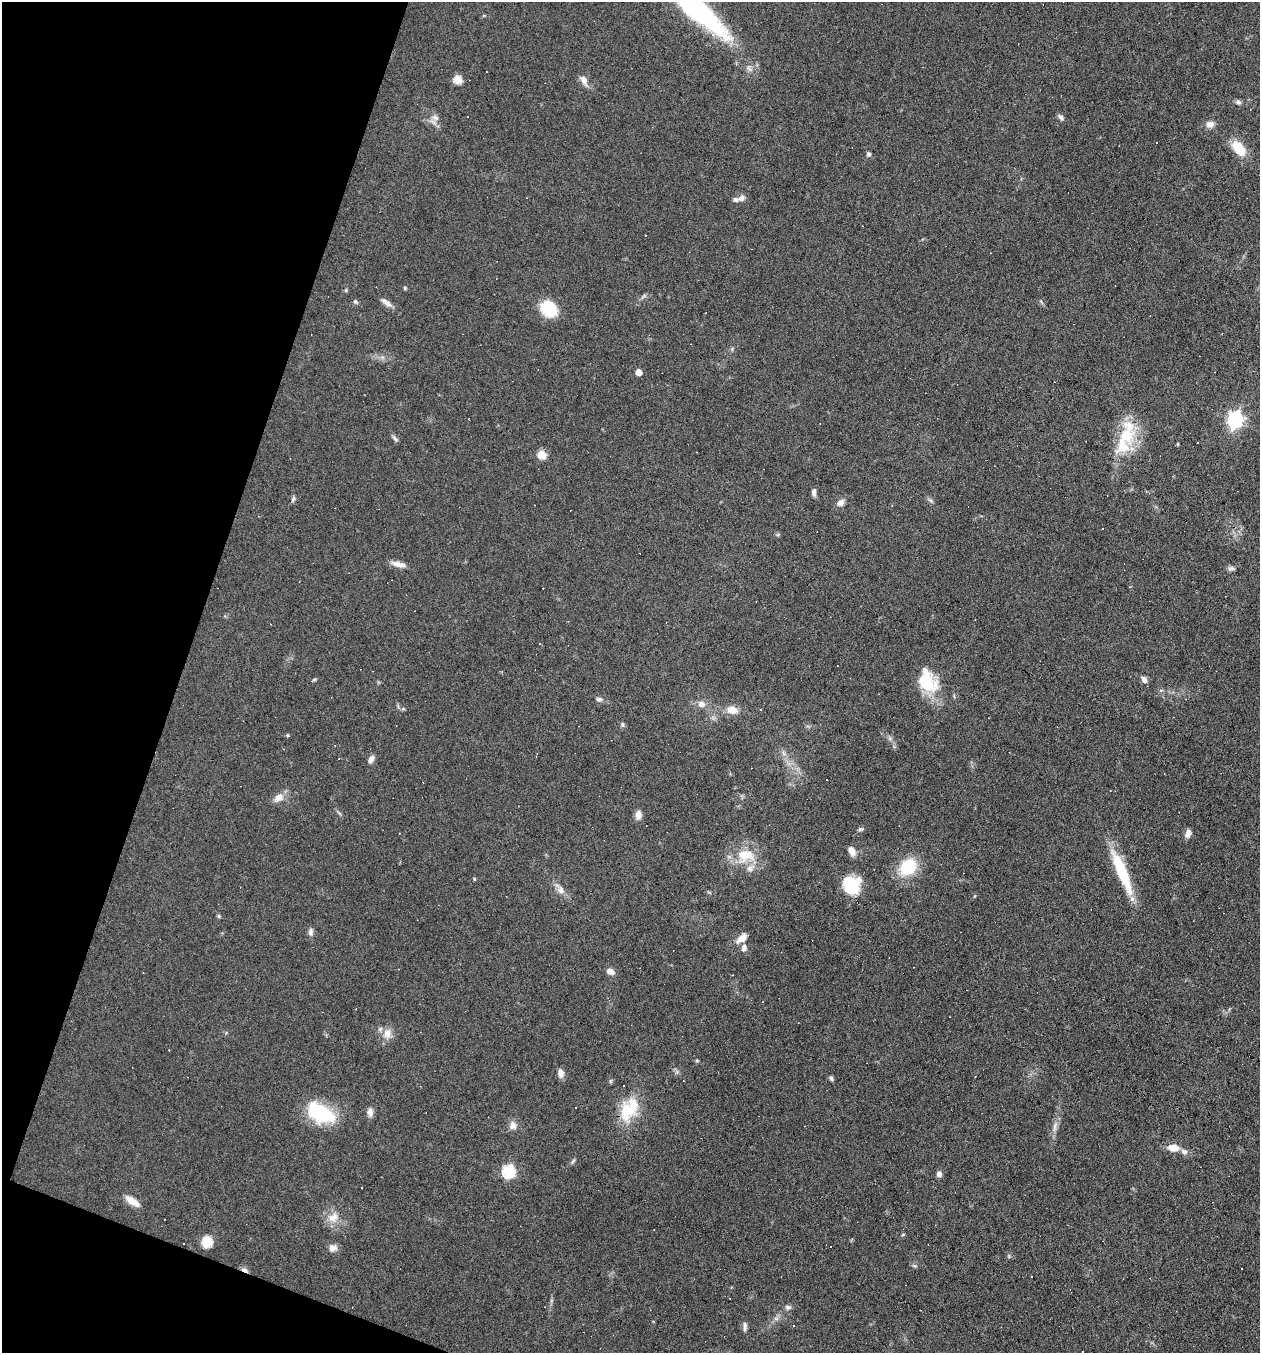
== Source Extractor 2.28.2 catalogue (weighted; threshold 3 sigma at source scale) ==
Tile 9 of 4 x 4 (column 1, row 3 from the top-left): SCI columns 131-1388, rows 1352-2702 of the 5421 x 5405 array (HDU 1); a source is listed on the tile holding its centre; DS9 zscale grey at full resolution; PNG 1262 x 1355 px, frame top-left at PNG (2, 2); no overlay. Shown black and unused: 17% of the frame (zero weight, under 5 of 9 exposures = <1% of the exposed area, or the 3 px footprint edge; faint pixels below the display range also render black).
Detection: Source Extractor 2.28.2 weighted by HDU 2 'WHT'; one run over the whole footprint, this tile lists its part. Background 0.0906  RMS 0.0047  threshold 0.0194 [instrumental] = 3 sigma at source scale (4.09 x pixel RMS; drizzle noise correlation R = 1.36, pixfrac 0.8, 0.05/0.05 arcsec/px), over >= 5 px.
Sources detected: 112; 1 inside a brighter object's white glare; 25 cosmic-ray / hot-pixel residue — not listed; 5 inside a brighter listed object's ellipse — not listed separately; the other 81 listed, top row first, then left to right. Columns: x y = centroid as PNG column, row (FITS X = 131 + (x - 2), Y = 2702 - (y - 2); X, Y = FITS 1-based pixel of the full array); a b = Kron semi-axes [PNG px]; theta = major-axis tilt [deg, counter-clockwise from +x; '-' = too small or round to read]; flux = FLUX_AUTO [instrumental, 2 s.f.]
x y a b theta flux
696 9 70 16 -42 110
458 80 10 9 - 3.4
584 80 13 7 -69 3
1238 102 7 6 - 1.3
1060 117 9 5 -42 1.3
435 118 10 7 -31 2
1210 124 10 9 - 2.6
1239 148 17 10 -48 12
869 154 6 5 - 0.91
741 198 10 7 15 2
645 235 2 2 - 0.31
405 288 5 4 - 0.5
346 290 5 5 - 0.56
355 302 7 5 -44 0.81
386 303 15 7 -35 2.5
549 309 14 11 -44 24
638 372 5 5 - 5.2
1235 420 7 6 - 130
395 438 11 5 -50 1.1
1122 439 65 20 59 20
1197 442 3 2 - 0.66
1178 444 5 3 - 0.39
541 455 8 8 - 5.4
814 492 10 5 -88 1.5
293 499 9 4 65 0.94
930 500 9 4 -35 0.94
840 503 10 8 35 2.3
398 564 19 7 -11 3.2
1231 569 9 6 -3 1.3
924 679 41 18 -20 13
1144 679 9 6 -55 1.9
314 680 6 3 35 0.66
1161 690 6 4 19 0.61
599 699 8 6 -2 1.3
701 704 9 8 - 2.7
732 710 13 9 -9 4.9
622 725 7 5 -88 0.83
288 735 5 3 - 0.43
783 753 7 4 -70 1.1
371 759 10 6 53 2
278 798 15 10 32 3.8
638 815 11 7 85 2.6
860 829 8 5 9 0.89
1188 833 10 6 71 2.5
852 851 13 8 -61 2.6
745 855 26 20 8 13
908 867 16 13 45 22
1122 872 52 11 -67 23
474 879 5 3 - 0.41
851 885 17 16 - 21
561 890 11 8 -82 2.6
219 916 5 5 - 0.61
311 932 10 6 87 1.6
742 938 14 8 36 3.7
744 948 9 6 85 2
610 971 10 6 -26 2.4
387 1033 15 11 81 4.3
697 1061 6 3 -19 0.52
561 1073 10 7 -82 2.4
831 1078 7 5 -59 0.84
610 1081 6 4 90 0.63
629 1109 31 21 57 17
370 1112 12 8 -86 2.2
320 1113 33 18 -29 28
512 1125 11 9 71 2.8
1055 1126 18 5 76 2.8
1173 1148 12 8 -5 5.1
1184 1152 10 8 -39 1.9
573 1161 8 4 46 0.79
509 1172 6 6 - 59
939 1174 7 6 - 1.7
132 1201 20 8 -35 4.5
333 1217 17 13 28 5.5
903 1234 5 3 - 0.41
207 1242 13 11 87 5.8
831 1247 3 2 - 0.44
333 1248 10 9 - 2.7
914 1266 8 4 -9 0.74
788 1307 8 7 - 1.4
745 1326 13 6 -87 1.6
793 1326 3 3 - 1.9
Overlapping masked pixels (flux is a lower limit): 1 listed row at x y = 696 9
Isophote crosses this tile's border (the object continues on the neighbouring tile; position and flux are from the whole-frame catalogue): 1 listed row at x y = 696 9